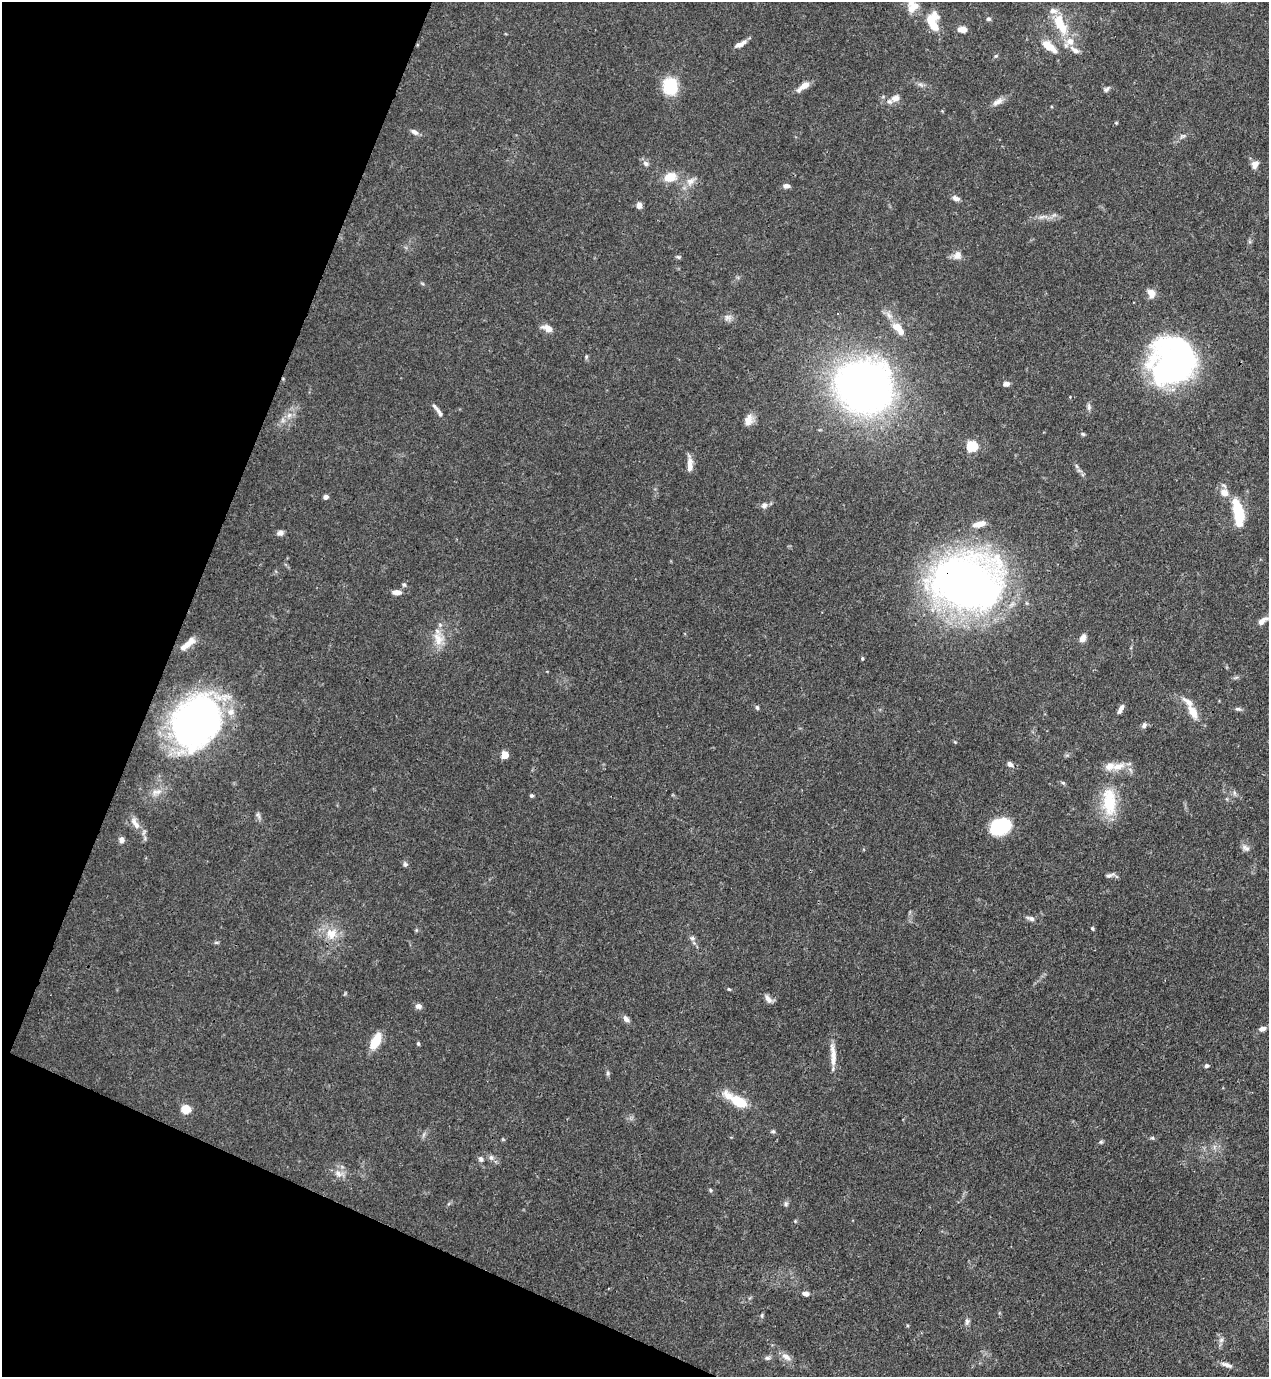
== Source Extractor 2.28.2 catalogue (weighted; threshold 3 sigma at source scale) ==
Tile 9 of 4 x 4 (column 1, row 3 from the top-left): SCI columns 226-1492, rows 1420-2794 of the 5646 x 5587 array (HDU 1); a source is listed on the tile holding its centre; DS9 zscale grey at full resolution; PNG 1271 x 1379 px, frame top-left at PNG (2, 2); no overlay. Shown black and unused: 20% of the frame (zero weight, under 3 of 4 exposures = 7% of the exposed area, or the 3 px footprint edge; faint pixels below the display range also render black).
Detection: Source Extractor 2.28.2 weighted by HDU 2 'WHT'; one run over the whole footprint, this tile lists its part. Background 0.0767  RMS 0.0036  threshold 0.0162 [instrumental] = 3 sigma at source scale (4.5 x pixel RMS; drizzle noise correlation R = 1.50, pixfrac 1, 0.05/0.05 arcsec/px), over >= 5 px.
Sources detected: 126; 2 inside a brighter object's white glare — not listed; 10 inside a brighter listed object's ellipse — not listed separately; the other 114 listed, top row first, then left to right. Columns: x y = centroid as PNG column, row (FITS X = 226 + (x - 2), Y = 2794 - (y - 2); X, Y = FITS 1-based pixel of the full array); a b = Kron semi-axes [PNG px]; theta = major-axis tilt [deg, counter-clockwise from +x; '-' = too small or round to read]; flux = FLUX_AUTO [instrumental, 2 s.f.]
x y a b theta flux
913 7 17 10 40 3.9
988 19 5 5 - 0.85
931 20 19 11 54 6.6
1061 25 34 13 -64 12
962 29 10 6 1 2.6
740 44 15 6 27 2.3
1049 46 23 9 -38 5.4
996 56 6 5 - 0.53
920 84 9 4 -19 0.95
670 86 18 15 -77 13
803 86 17 6 36 3.7
1107 89 8 6 43 0.92
895 98 11 8 21 2.8
997 102 16 7 30 2.3
1116 123 4 4 - 0.39
414 132 10 6 -32 1.5
1182 136 10 5 37 1.1
646 164 9 7 -34 1.2
1255 164 11 8 62 2.1
670 177 13 9 17 6.7
690 181 14 9 39 2.9
786 186 7 5 0 1.5
956 198 9 6 -19 1.6
639 205 7 6 - 1.8
1043 217 17 5 8 2.2
957 255 12 10 57 2.5
678 257 6 5 - 0.59
1151 293 11 9 -75 3
889 315 13 7 -50 2.1
728 318 10 9 - 1.7
898 327 13 9 -18 3.9
547 328 12 7 -23 3.1
586 357 6 5 - 0.53
1173 362 44 40 49 120
1006 384 7 5 6 1.6
863 387 49 45 -17 210
1089 407 9 5 -85 1
440 413 16 5 -55 1.5
289 415 7 6 - 1.5
747 421 14 11 60 3.1
1083 434 7 5 -17 0.59
972 446 5 5 - 34
690 464 17 6 -88 3.6
1077 466 6 4 -70 0.63
1224 492 12 10 -28 3.5
326 497 5 5 - 1.3
764 506 9 7 66 1.5
1238 508 23 11 -71 12
979 524 16 7 16 3.4
280 533 9 6 18 1.3
966 584 54 40 -9 320
404 585 6 5 - 0.63
397 592 11 6 -2 2.3
1262 621 14 6 34 2.6
1083 638 10 7 63 2.1
438 639 20 13 -75 5.7
188 643 19 8 43 4
862 658 5 4 - 0.45
757 707 6 5 - 0.7
1120 709 13 5 62 1.6
1238 709 9 5 -14 0.85
231 712 11 10 - 3.5
1193 712 22 10 -61 5.5
196 721 40 28 57 240
1144 725 8 6 62 1
505 754 7 6 - 3.6
1010 764 7 5 -48 1.3
1118 767 21 10 19 4.9
1063 783 5 5 - 0.56
157 792 17 8 20 3
1234 793 8 4 -82 0.77
531 796 5 5 - 0.57
1109 802 40 18 -86 16
258 816 10 5 -58 1
135 823 21 8 -54 3.6
1000 826 18 13 26 26
121 840 7 6 - 1.7
1246 848 13 7 -31 1.5
405 864 7 6 - 0.79
1110 875 13 4 18 1
1031 918 12 6 -17 1.5
1092 928 5 4 - 0.5
416 930 6 4 -72 0.46
331 934 16 15 - 6.7
692 938 7 6 - 0.84
216 942 8 4 8 0.54
729 989 5 4 - 0.4
768 999 12 6 -58 1.9
418 1006 9 7 -8 1.4
626 1019 10 6 -54 1.5
1262 1029 9 6 16 1.4
376 1041 14 7 64 10
418 1044 5 4 - 0.48
833 1054 31 7 -83 4.6
1207 1066 6 5 - 0.77
608 1073 6 4 90 0.65
739 1102 18 9 -34 13
186 1109 5 5 - 19
773 1131 6 5 - 0.6
1152 1138 5 5 - 0.53
1101 1142 6 5 - 0.58
491 1157 8 7 - 1.3
481 1159 8 7 - 1.1
339 1173 13 8 -17 2.5
710 1190 5 5 - 0.54
786 1204 7 6 - 0.84
795 1221 4 4 - 0.4
806 1294 8 5 -10 1.6
762 1315 7 3 90 0.51
967 1322 10 6 81 1.1
1221 1340 7 7 - 1.1
786 1357 15 7 -34 2.3
767 1358 8 6 13 0.9
1227 1365 16 6 -18 2
Overlapping masked pixels (flux is a lower limit): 1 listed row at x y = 966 584